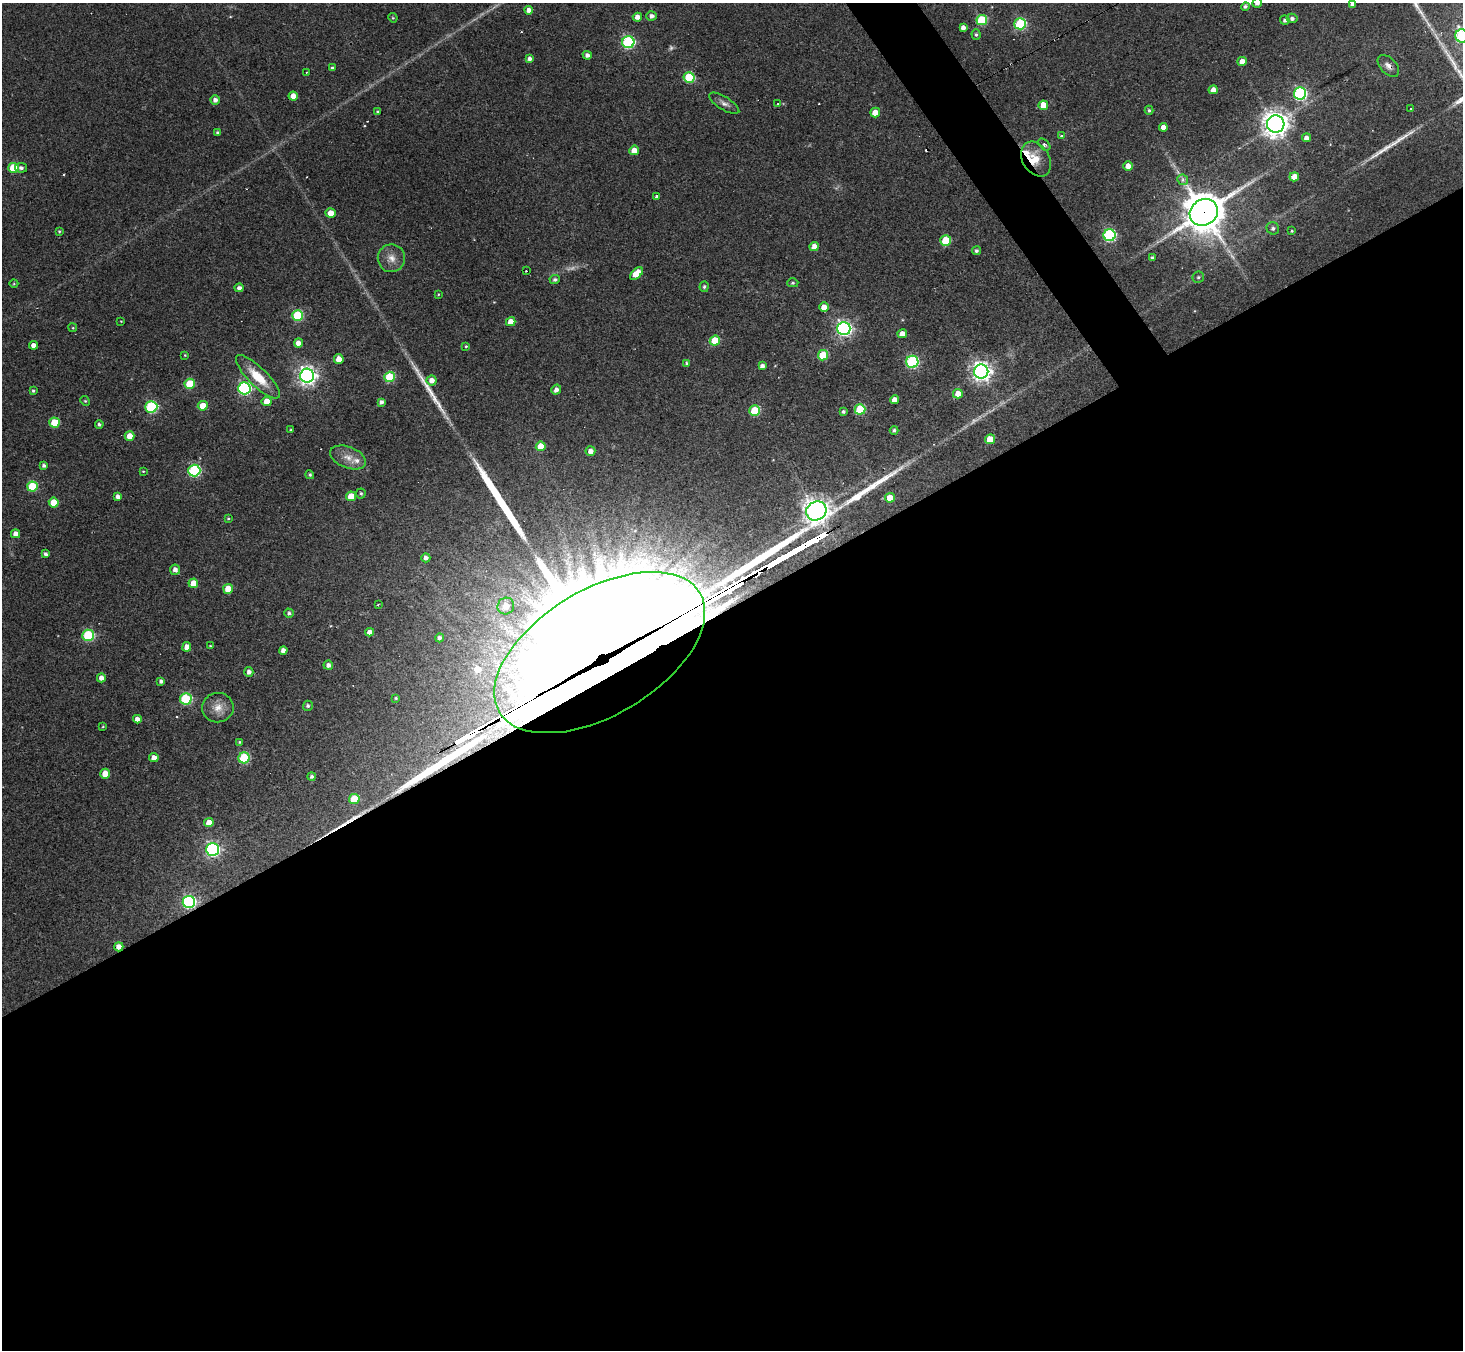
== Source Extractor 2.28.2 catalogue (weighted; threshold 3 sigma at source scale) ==
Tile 15 of 4 x 4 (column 3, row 4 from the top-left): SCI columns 2924-4384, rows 292-1639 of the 5846 x 5839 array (HDU 1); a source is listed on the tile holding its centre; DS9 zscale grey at full resolution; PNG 1465 x 1352 px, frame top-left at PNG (2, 3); each listed source drawn as its Kron ellipse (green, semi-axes under 4 px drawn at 4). Shown black and unused: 57% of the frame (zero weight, under 3 of 4 exposures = <1% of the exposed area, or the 3 px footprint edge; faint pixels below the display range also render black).
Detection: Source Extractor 2.28.2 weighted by HDU 2 'WHT'; one run over the whole footprint, this tile lists its part. Background 0.0766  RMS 0.0057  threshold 0.0257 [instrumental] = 3 sigma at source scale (4.5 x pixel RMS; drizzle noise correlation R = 1.50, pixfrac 1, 0.05/0.05 arcsec/px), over >= 5 px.
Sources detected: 182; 4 too faint to see at this stretch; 1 inside a brighter object's white glare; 8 cosmic-ray / hot-pixel residue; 7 long thin detections or spike segments (spike, bleed or trail) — neither listed nor drawn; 2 inside a brighter listed object's ellipse — not listed separately; the other 160 listed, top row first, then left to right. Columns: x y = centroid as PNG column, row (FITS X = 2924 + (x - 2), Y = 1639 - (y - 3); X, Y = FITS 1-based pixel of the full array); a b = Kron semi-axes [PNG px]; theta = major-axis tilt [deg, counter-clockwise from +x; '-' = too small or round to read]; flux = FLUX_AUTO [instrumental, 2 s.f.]
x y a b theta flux
1257 3 5 4 - 2.2
1352 4 4 3 - 2
1245 6 4 4 - 1.3
529 10 4 4 - 3.4
652 16 5 4 - 2.2
637 17 4 4 - 3.4
393 18 5 4 - 0.62
1292 18 5 4 - 1.9
982 20 5 5 - 44
1285 20 5 4 - 1.5
1020 24 6 5 - 62
963 27 4 4 - 2.5
976 35 5 4 - 1
1462 36 6 6 - 78
628 42 6 6 - 91
587 55 5 4 - 2.4
530 59 4 4 - 2.2
1242 61 5 4 - 5.3
1388 66 13 8 -47 3.6
332 68 4 3 - 1.1
307 72 3 2 - 0.31
689 77 5 5 - 39
1213 90 4 4 - 4.1
1300 94 6 6 - 110
293 96 4 4 - 5.3
215 100 4 4 - 2.6
724 103 17 6 -31 3.1
778 104 3 2 - 0.79
1043 105 5 4 - 9
1410 109 3 3 - 1.2
1149 110 4 3 - 0.88
378 112 3 3 - 1.1
875 113 5 5 - 8.3
1276 124 9 8 - 600
1163 127 4 4 - 4.3
217 132 3 3 - 0.91
1061 135 4 3 - 1.3
1306 138 4 4 - 3
1044 145 7 4 -45 1.3
634 150 5 5 - 5.8
1036 159 19 13 -59 15
1128 166 5 4 - 4.6
13 168 5 5 - 25
21 168 6 4 -12 1.7
1294 177 5 4 - 8.6
1183 180 5 5 - 1.8
657 197 3 3 - 3.9
1204 212 14 12 33 1800
331 213 5 4 - 6.8
1273 228 6 6 - 1.7
59 231 4 3 - 0.62
1292 231 3 3 - 0.64
1110 235 6 6 - 92
946 240 5 5 - 26
814 247 4 4 - 4.2
976 251 4 4 - 1.3
391 258 14 13 - 5.9
1152 258 3 3 - 1.3
526 271 2 2 - 0.54
636 274 8 4 44 9.9
1198 277 6 5 - 1
555 279 5 4 - 1.5
793 283 6 4 1 0.84
14 284 4 3 - 0.48
704 287 5 4 - 1
239 288 4 4 - 2.2
438 294 3 3 - 0.48
824 307 4 4 - 6.2
298 315 5 5 - 43
121 321 3 3 - 0.38
511 322 5 4 - 5.3
73 328 4 3 - 0.55
844 328 6 6 - 200
902 334 5 4 - 4.7
715 341 5 5 - 18
298 343 4 4 - 4.2
33 345 4 4 - 3.2
466 346 3 3 - 0.57
185 355 3 3 - 0.44
823 355 5 5 - 27
339 359 5 4 - 7.1
912 362 6 6 - 86
687 363 4 4 - 1.1
762 366 4 4 - 2.4
981 371 7 7 - 370
307 376 7 7 - 310
258 377 29 9 -44 16
390 377 5 5 - 31
432 380 5 5 - 4.1
190 384 5 5 - 24
244 388 6 6 - 110
556 390 5 4 - 2.5
33 391 3 3 - 0.84
958 394 5 4 - 6.1
895 400 4 4 - 5
85 401 5 4 - 0.69
267 401 5 5 - 7.8
381 402 4 4 - 2
203 406 5 5 - 10
151 407 6 6 - 64
860 409 5 5 - 34
755 411 5 5 - 29
843 412 4 3 - 1.3
54 422 5 5 - 17
99 424 4 4 - 1.2
291 430 3 3 - 0.9
894 430 4 4 - 1.2
130 436 5 4 - 6.8
990 439 5 5 - 10
541 446 5 5 - 11
590 451 5 5 - 3.5
348 457 19 10 -21 6.5
44 465 4 4 - 1.4
143 471 3 3 - 0.44
194 471 6 6 - 83
310 475 4 4 - 0.91
32 486 5 5 - 29
361 493 5 5 - 0.99
351 496 5 4 - 11
118 497 4 4 - 2.5
890 498 5 5 - 8.8
54 502 5 5 - 15
816 511 10 9 - 560
228 518 3 3 - 0.57
16 534 4 4 - 3.2
45 554 4 4 - 1.6
426 558 4 4 - 2.3
175 570 5 5 - 3.2
193 583 5 4 - 9.1
228 589 5 5 - 13
378 605 3 2 - 0.48
506 606 8 8 - 9.1
289 613 5 4 - 1.3
370 632 4 4 - 3.7
88 635 6 5 - 58
439 638 4 4 - 1.6
210 646 3 2 - 0.52
187 647 5 4 - 4.9
283 650 4 4 - 3.2
600 652 117 63 31 36000
328 665 5 4 - 2.3
249 672 5 4 - 2.5
101 678 4 4 - 3.4
161 681 4 4 - 1.7
396 698 3 3 - 0.63
186 699 6 5 - 53
308 706 5 5 - 1.3
218 708 16 14 7 7
137 719 4 4 - 3.4
103 726 4 3 - 0.49
239 742 4 3 - 0.58
154 758 4 4 - 4.2
244 758 5 5 - 46
105 774 5 5 - 9.1
312 776 4 4 - 1.4
354 799 5 5 - 23
209 822 5 4 - 6.4
212 849 6 6 - 150
189 902 6 6 - 120
119 947 4 4 - 4.4
Overlapping masked pixels (flux is a lower limit): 7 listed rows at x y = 1388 66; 1036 159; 1204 212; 816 511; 600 652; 189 902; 119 947
Isophote crosses this tile's border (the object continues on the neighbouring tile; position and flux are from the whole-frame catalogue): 3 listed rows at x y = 1257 3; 1352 4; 1462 36